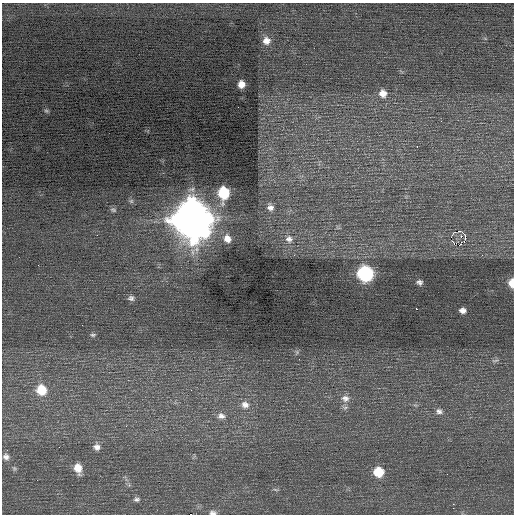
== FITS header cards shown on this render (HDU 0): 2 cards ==
NAXIS1  =                  512 / Axis length
NAXIS2  =                  512 / Axis length

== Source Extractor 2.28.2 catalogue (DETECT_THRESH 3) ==
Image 512 x 512 px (HDU 0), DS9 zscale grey, 1 PNG px = 1 image px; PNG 516 x 516 px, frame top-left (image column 1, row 512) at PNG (2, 3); no overlay
Background 0.126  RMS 0.72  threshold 2.15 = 3 sigma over >= 5 px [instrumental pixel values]
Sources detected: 49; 1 with non-positive FLUX_AUTO (blend fragments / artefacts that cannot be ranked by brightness) is not listed; the other 48 listed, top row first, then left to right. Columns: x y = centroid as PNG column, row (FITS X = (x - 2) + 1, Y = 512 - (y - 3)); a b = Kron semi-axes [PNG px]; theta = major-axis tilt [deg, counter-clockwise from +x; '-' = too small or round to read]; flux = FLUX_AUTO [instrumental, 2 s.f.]
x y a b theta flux
266 41 10 10 - 380
241 84 7 6 - 380
383 93 10 9 - 400
238 107 2 2 - 21
46 111 7 5 -28 67
441 121 2 2 - 240
417 146 3 2 - 200
224 193 10 8 -89 2300
131 201 6 6 - 110
270 207 11 9 -62 310
113 210 9 6 -19 110
192 219 15 14 - 140000
458 231 3 2 - 1800
465 235 4 4 - 980
227 239 11 9 -64 400
289 239 12 11 - 420
452 242 3 2 - 50
461 244 3 2 - 1300
482 255 2 2 - 21
38 265 2 2 - 28
366 274 10 9 - 7200
419 282 7 5 -14 140
512 283 8 5 -89 550
131 298 9 7 -6 160
416 309 2 2 - 340
462 310 7 5 -6 210
93 335 7 5 2 85
299 359 3 2 - 44
495 360 11 4 6 120
41 390 11 10 - 1100
191 390 2 2 - 22
345 398 12 10 -3 330
245 405 11 10 - 380
345 408 9 6 1 130
439 411 9 7 -21 190
221 416 11 9 -7 290
59 447 2 2 - 23
97 447 9 8 - 240
6 457 8 8 - 210
14 468 7 5 -78 80
78 468 11 8 -74 580
379 472 9 8 - 1300
275 490 8 3 -19 66
136 499 8 6 -3 130
453 504 2 2 - 170
453 508 2 2 - 43
213 513 10 6 -1 160
191 514 3 2 - 1800
At the frame edge (FLAGS 8, measured only in part): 3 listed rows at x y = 512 283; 213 513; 191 514
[1 non-positive-flux detection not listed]